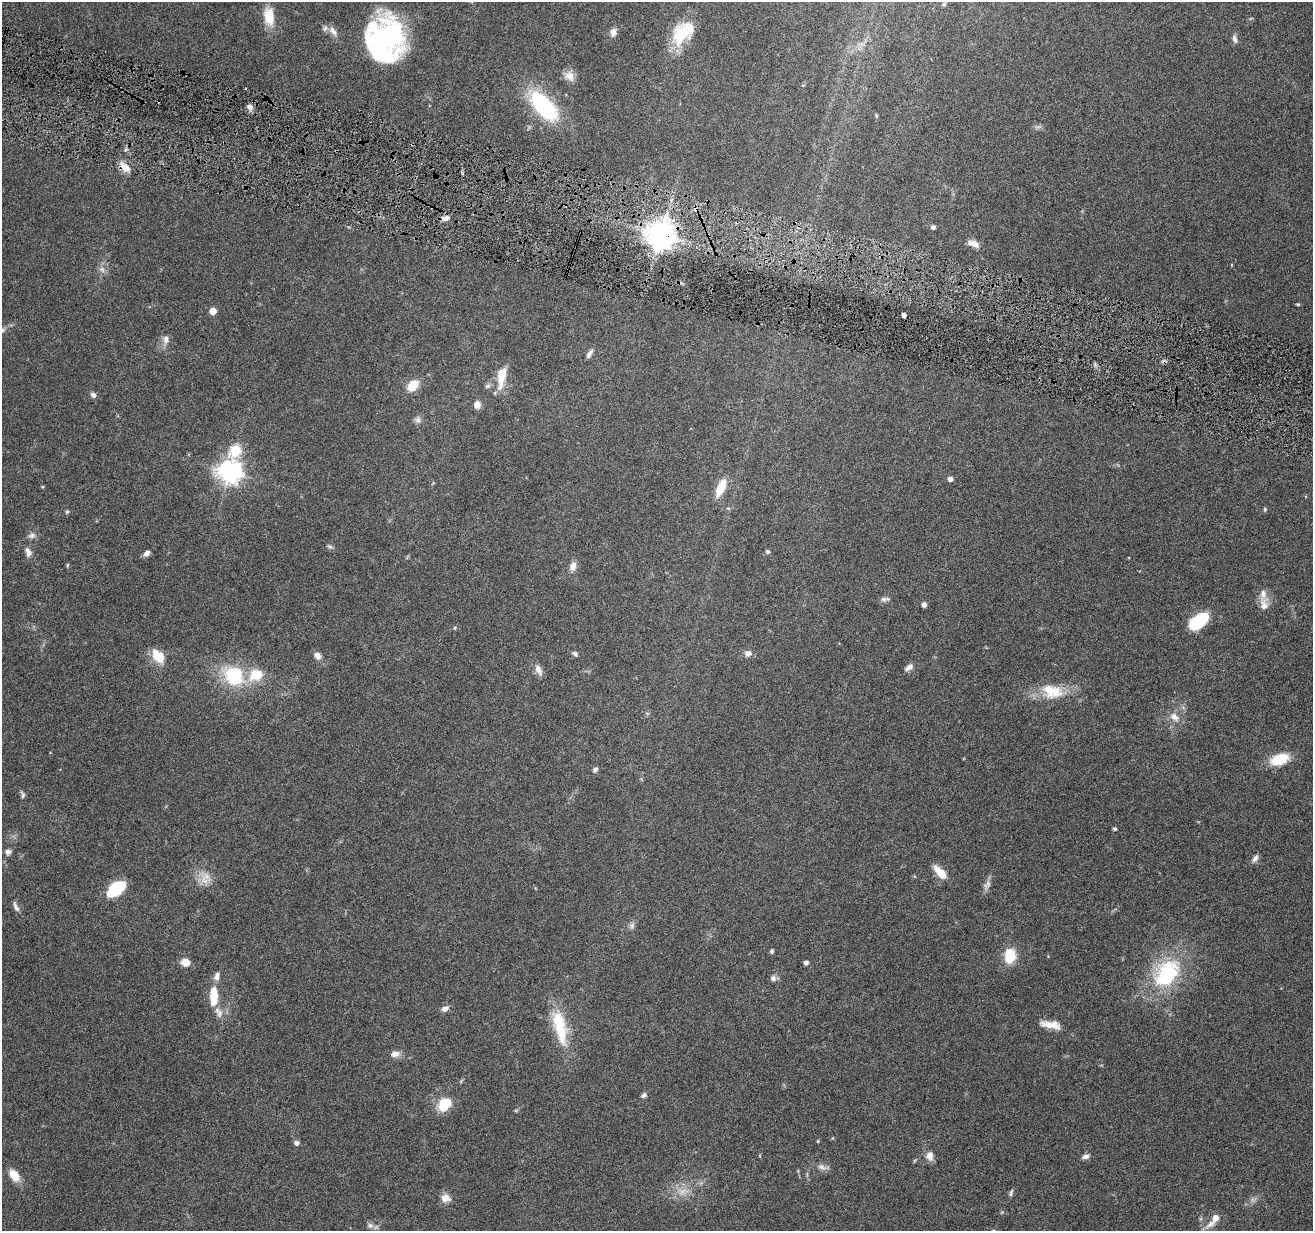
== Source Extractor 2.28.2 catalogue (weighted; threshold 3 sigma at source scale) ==
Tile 11 of 4 x 4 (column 3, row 3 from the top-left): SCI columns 2624-3934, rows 1483-2711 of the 5244 x 5297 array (HDU 1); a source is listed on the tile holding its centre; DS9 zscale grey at full resolution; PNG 1315 x 1233 px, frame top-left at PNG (2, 2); no overlay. Shown black and unused: <1% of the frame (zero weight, under 4 of 8 exposures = <1% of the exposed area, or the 3 px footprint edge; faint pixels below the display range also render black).
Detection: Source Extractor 2.28.2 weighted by HDU 2 'WHT'; one run over the whole footprint, this tile lists its part. Background 0.0595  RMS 0.0042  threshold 0.0172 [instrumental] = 3 sigma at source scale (4.09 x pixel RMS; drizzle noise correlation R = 1.36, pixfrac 0.8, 0.05/0.05 arcsec/px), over >= 5 px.
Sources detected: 114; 3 too faint to see at this stretch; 4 inside a brighter object's white glare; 1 cosmic-ray / hot-pixel residue — not listed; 7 inside a brighter listed object's ellipse — not listed separately; the other 99 listed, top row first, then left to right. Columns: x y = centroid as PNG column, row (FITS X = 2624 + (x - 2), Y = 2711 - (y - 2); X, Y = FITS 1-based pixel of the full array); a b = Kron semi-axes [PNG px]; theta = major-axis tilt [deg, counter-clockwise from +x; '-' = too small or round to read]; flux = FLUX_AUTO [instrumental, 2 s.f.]
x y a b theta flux
944 4 7 5 46 0.7
269 17 21 12 -84 8.5
333 31 15 7 -60 2.4
613 32 11 8 77 2
682 34 29 21 53 15
384 39 46 35 -78 54
1235 39 11 5 -73 1.3
862 44 7 4 -18 0.96
569 76 15 12 -49 3.3
543 106 41 18 -49 36
250 107 8 7 - 1.8
876 116 5 4 - 0.5
1038 127 7 4 18 0.84
125 167 14 9 -40 3.9
695 209 7 6 - 1.6
445 218 10 6 11 2.1
933 227 5 4 - 1.4
661 235 9 8 - 600
973 244 15 7 -21 2.9
102 269 10 8 -36 1.8
1298 304 5 4 - 0.47
213 311 5 5 - 6.1
904 315 4 4 - 1.8
166 339 11 8 -88 2.3
589 354 10 5 59 1.8
501 376 24 8 81 9
413 385 13 9 45 6.5
487 386 7 5 16 0.97
93 395 8 6 -32 1.3
477 405 8 7 - 2.7
418 420 9 8 - 1.5
235 450 7 6 - 26
230 471 8 8 - 320
950 479 5 4 - 2.1
43 487 4 3 - 0.36
721 488 19 8 67 8.7
728 508 6 3 -19 0.45
1265 509 6 4 78 0.55
67 512 6 4 68 0.53
32 535 10 8 13 1.6
330 546 8 5 -36 0.81
28 552 13 7 -74 2.1
768 552 6 5 - 0.66
147 553 7 5 38 1.8
67 565 6 4 88 0.41
573 566 11 8 68 2.6
884 599 9 7 -3 1.3
924 604 4 4 - 1.9
1264 605 21 12 -88 4.1
1199 621 20 11 38 20
455 628 5 4 - 0.52
748 653 10 8 6 1.8
575 654 7 5 -55 0.86
158 656 18 11 -51 7.7
317 656 9 7 -52 2.3
909 667 12 6 36 1.8
538 670 16 7 -64 2.5
234 676 26 20 -38 22
1052 691 31 19 -11 12
647 713 6 4 -18 0.54
1174 717 15 10 -42 3.5
1280 759 21 12 18 11
595 769 7 5 57 1.1
23 795 12 5 -74 0.97
1115 829 4 3 - 0.8
8 852 8 7 - 1.4
1255 858 11 6 55 1.6
940 872 17 7 -47 6.1
207 877 19 12 -31 4.9
987 885 16 7 62 2.1
116 888 17 10 39 24
16 907 16 5 -67 1.6
772 951 5 4 - 0.65
1010 956 12 9 82 14
185 962 10 8 -8 3.6
806 963 4 4 - 1.5
1167 973 41 29 51 35
217 976 12 7 68 2
773 978 8 7 - 1.4
214 994 16 8 -86 8.7
445 1009 9 6 28 1.8
220 1013 13 8 82 2.5
1050 1024 25 8 -10 5
560 1027 48 15 -76 18
395 1054 13 8 7 2.3
644 1095 7 5 35 0.98
444 1104 15 12 47 10
516 1110 6 4 18 0.47
818 1141 4 3 - 0.4
297 1143 5 5 - 1.4
930 1156 12 9 -87 2.8
1085 1156 10 5 16 1.3
823 1167 18 7 -12 2.1
14 1175 12 8 -53 6.4
1011 1193 10 5 73 0.86
445 1198 10 9 - 3.6
1002 1212 6 4 19 0.42
1211 1224 18 8 34 3.1
370 1225 10 7 -19 1.7
Overlapping masked pixels (flux is a lower limit): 2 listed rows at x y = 695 209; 661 235
Isophote crosses this tile's border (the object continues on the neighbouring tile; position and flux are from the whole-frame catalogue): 1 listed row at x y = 682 34